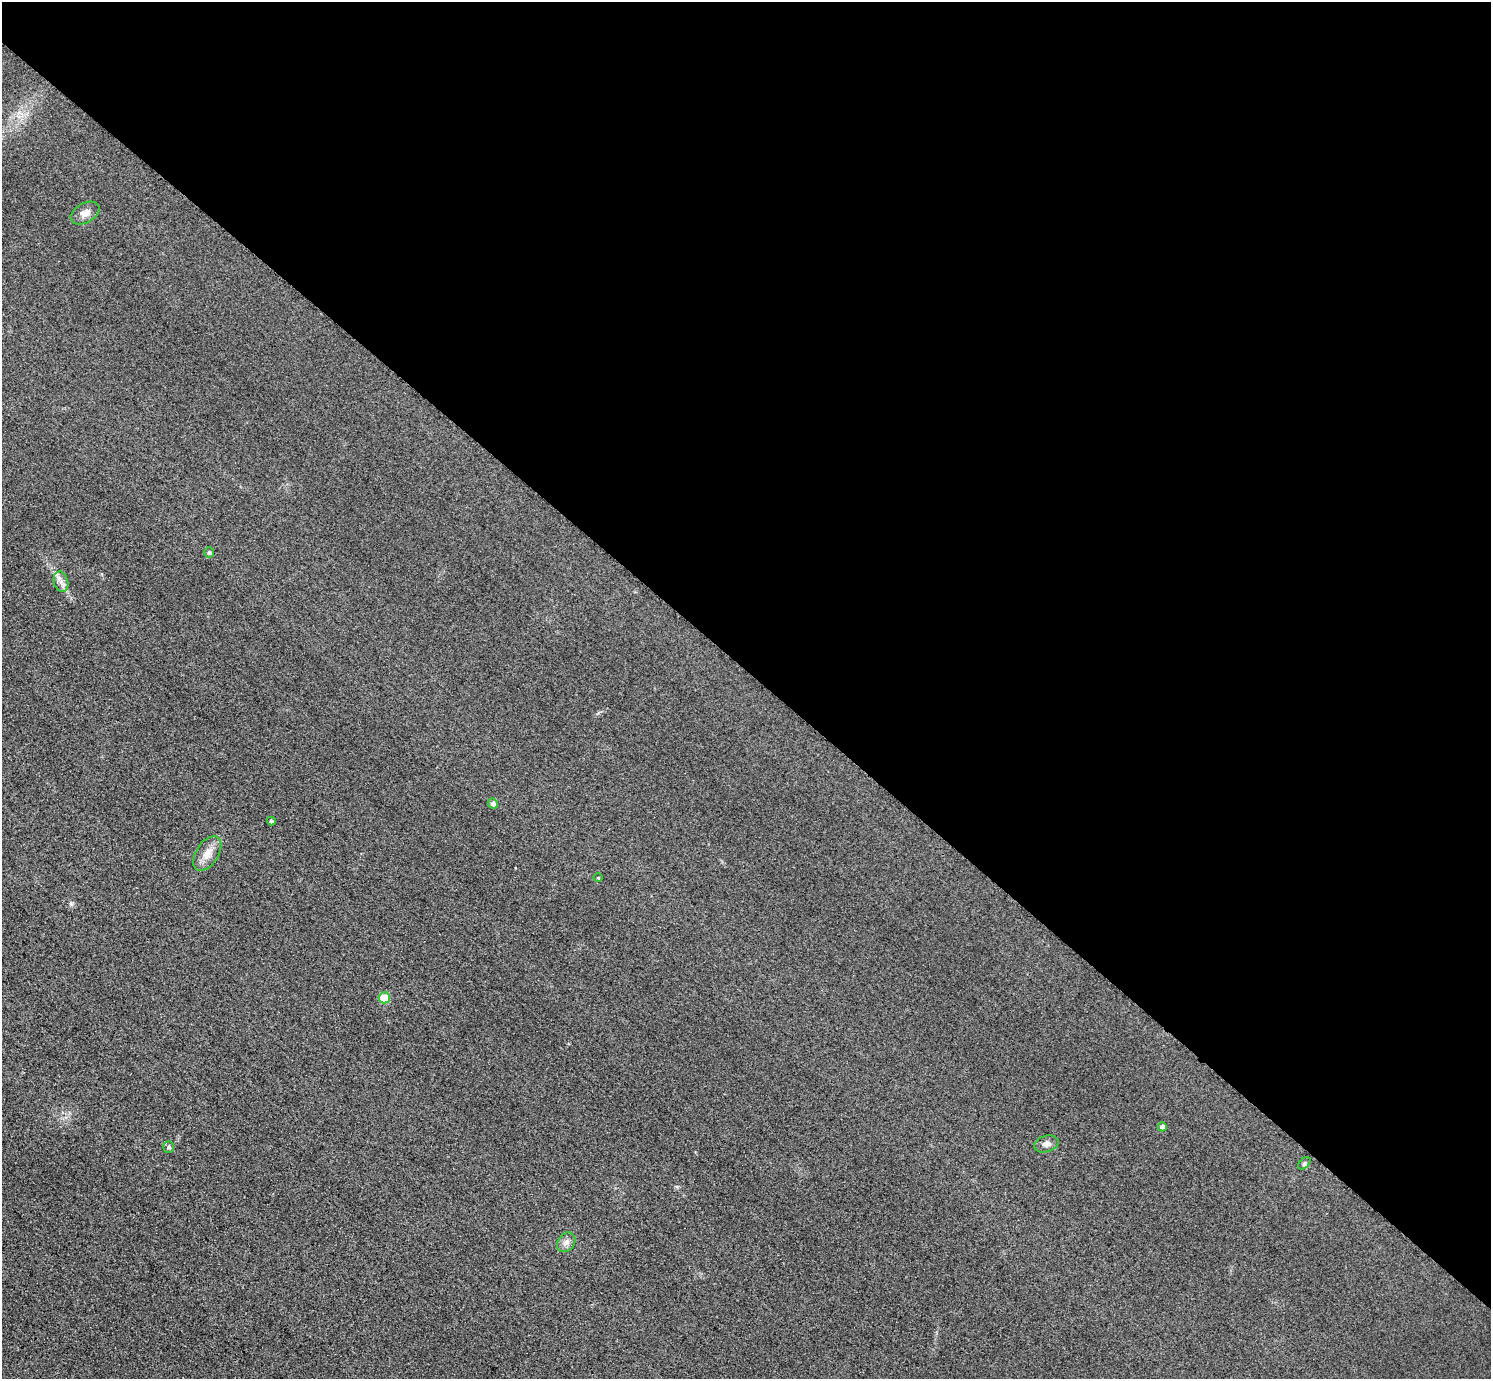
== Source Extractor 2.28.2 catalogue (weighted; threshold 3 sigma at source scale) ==
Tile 3 of 4 x 4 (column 3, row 1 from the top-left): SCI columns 3010-4498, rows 4315-5691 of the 6017 x 6017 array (HDU 1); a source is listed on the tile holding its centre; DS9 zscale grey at full resolution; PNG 1493 x 1381 px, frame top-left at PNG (2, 2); each listed source drawn as its Kron ellipse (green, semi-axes under 4 px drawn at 4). Shown black and unused: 49% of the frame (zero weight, under 3 of 4 exposures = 3% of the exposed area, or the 3 px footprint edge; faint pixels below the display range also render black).
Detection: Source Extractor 2.28.2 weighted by HDU 2 'WHT'; one run over the whole footprint, this tile lists its part. Background 0.0847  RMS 0.019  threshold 0.0851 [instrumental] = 3 sigma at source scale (4.5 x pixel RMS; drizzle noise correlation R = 1.50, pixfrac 1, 0.05/0.05 arcsec/px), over >= 5 px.
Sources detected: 13; all 13 listed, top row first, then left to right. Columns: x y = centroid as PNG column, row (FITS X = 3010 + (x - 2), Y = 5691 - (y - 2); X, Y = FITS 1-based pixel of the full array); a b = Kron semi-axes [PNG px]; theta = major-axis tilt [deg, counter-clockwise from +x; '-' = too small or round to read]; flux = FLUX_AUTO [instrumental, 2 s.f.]
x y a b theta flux
85 213 16 9 28 13
209 552 5 4 - 3
61 582 10 7 -75 9.9
493 804 5 4 - 7.5
271 821 4 3 - 2.9
207 853 19 11 57 20
598 878 4 3 - 1.4
384 998 5 5 - 39
1162 1127 4 4 - 7.5
1046 1144 12 8 17 9.3
169 1147 6 5 - 4.8
1304 1163 7 4 46 3.4
566 1242 10 8 51 9